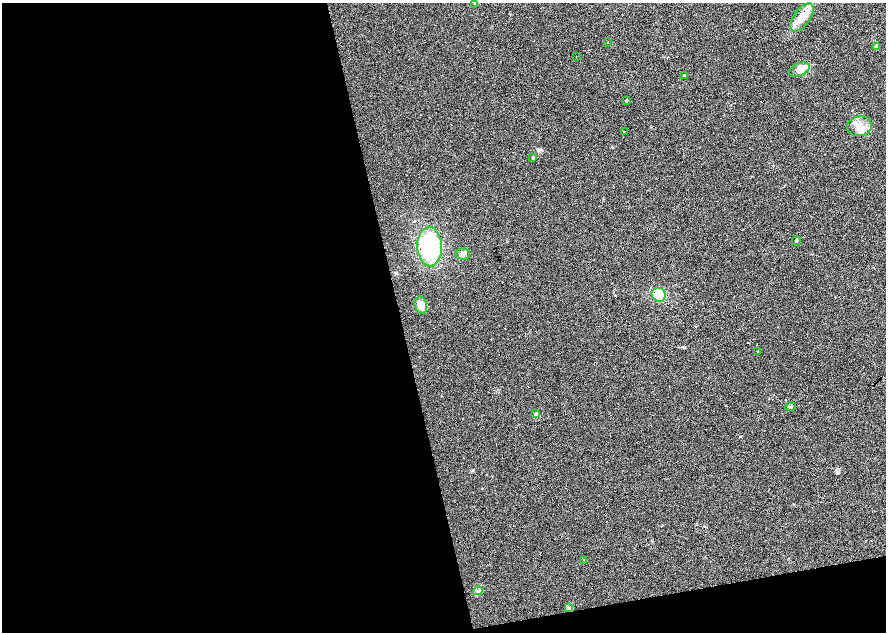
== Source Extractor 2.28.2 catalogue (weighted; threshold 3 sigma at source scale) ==
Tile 13 of 4 x 4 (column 1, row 4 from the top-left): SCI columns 10-1777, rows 55-1314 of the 7092 x 5198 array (HDU 1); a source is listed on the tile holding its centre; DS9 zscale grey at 2 x 2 block average (1 PNG px = mean of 2 x 2 image px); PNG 888 x 634 px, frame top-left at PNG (2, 3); each listed source drawn as its Kron ellipse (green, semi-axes under 4 px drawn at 4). Shown black and unused: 49% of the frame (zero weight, under 4 of 8 exposures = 4% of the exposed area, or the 3 px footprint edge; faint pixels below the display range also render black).
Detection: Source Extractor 2.28.2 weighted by HDU 2 'WHT'; one run over the whole footprint, this tile lists its part. Background 0.023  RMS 0.0036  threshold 0.0146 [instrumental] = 3 sigma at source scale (4.09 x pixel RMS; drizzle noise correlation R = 1.36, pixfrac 0.8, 0.0396/0.0396 arcsec/px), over >= 5 px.
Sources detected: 24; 2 cosmic-ray / hot-pixel residue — neither listed nor drawn; the other 22 listed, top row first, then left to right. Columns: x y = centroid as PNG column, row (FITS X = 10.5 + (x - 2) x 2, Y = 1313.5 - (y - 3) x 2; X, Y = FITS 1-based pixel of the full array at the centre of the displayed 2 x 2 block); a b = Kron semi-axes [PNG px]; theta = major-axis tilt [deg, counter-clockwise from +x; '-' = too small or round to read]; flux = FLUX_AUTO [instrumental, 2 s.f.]
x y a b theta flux
475 3 3 2 - 0.56
802 17 16 8 54 11
608 42 2 2 - 0.54
877 46 3 3 - 6.1
576 57 2 2 - 0.28
799 70 11 6 20 5.4
684 76 3 3 - 1.3
626 101 2 2 - 0.88
859 126 12 9 5 8.6
624 131 2 2 - 0.95
532 157 4 3 - 0.7
796 241 4 3 - 0.89
430 246 20 12 -88 68
463 254 7 5 -1 2.9
659 295 7 6 - 16
421 305 8 6 -77 8.4
757 351 2 2 - 0.33
791 407 5 4 - 1.3
536 414 4 3 - 0.77
584 560 2 2 - 0.45
478 591 5 2 - 1.1
569 608 4 3 - 1.1
Overlapping masked pixels (flux is a lower limit): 4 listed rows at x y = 802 17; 624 131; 430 246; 659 295
Diffuse or blended objects may show on this block-average render without a row.